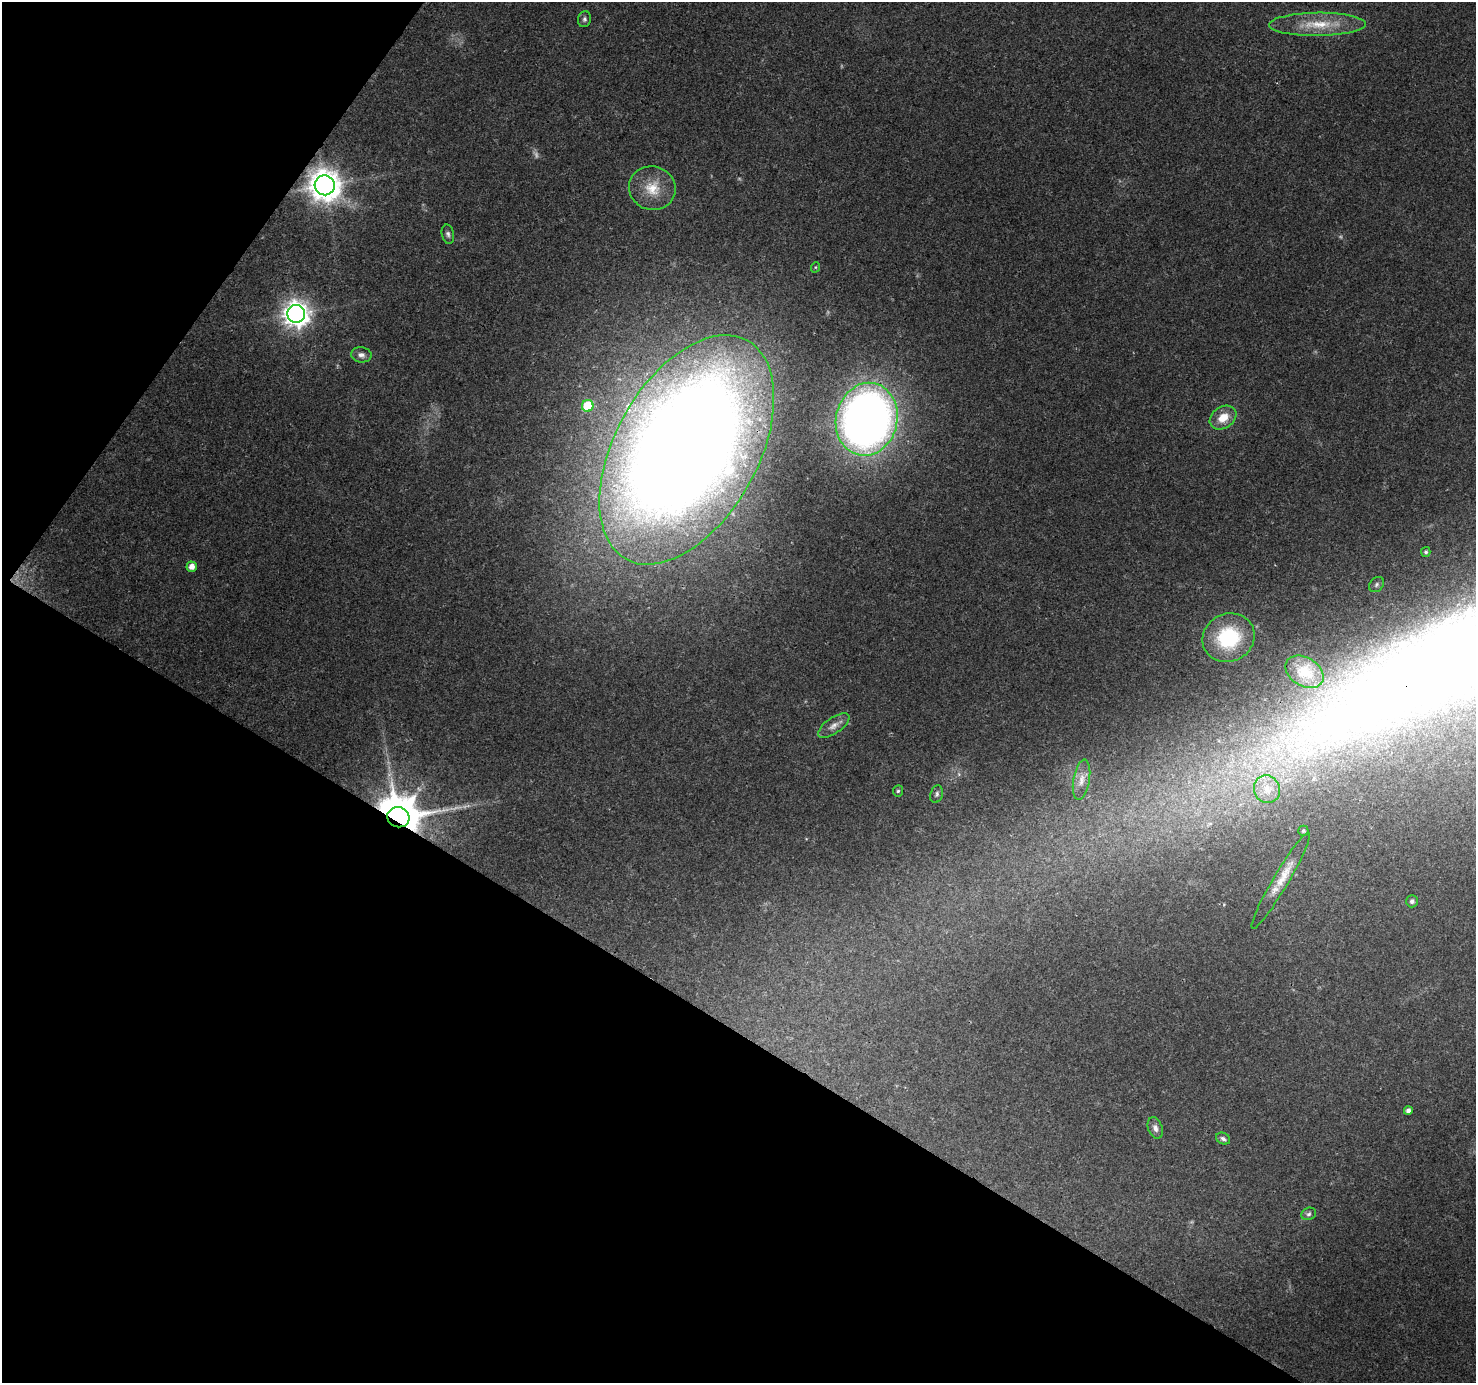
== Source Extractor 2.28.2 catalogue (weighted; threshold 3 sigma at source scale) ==
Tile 9 of 4 x 4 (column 1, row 3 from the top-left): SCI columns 2-1475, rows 1571-2951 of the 5905 x 5969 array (HDU 1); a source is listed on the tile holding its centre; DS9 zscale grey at full resolution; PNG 1478 x 1385 px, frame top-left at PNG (2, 2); each listed source drawn as its Kron ellipse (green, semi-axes under 4 px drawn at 4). Shown black and unused: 32% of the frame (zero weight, under 3 of 4 exposures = <1% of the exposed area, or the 3 px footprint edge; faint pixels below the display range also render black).
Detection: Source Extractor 2.28.2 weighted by HDU 2 'WHT'; one run over the whole footprint, this tile lists its part. Background 0.0422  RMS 0.0038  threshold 0.0172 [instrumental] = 3 sigma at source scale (4.5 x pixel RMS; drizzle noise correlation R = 1.50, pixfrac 1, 0.0396/0.0396 arcsec/px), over >= 5 px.
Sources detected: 33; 3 too faint to see at this stretch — neither listed nor drawn; the other 30 listed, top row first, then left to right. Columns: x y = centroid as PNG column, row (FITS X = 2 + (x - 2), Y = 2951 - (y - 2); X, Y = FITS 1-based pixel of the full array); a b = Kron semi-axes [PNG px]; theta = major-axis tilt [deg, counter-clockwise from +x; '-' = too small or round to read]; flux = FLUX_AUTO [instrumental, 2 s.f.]
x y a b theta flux
584 19 8 6 78 1
1317 24 48 11 1 14
325 185 10 10 - 670
652 188 23 22 - 10
448 234 10 6 -78 1.1
816 267 5 3 - 0.38
296 314 9 9 - 400
361 355 10 7 -9 1.8
588 406 6 5 - 18
1223 418 14 10 34 6.9
867 419 37 30 77 340
687 450 125 71 61 1100
1426 552 5 4 - 0.84
192 567 5 5 - 3
1376 584 8 6 48 1
1228 638 26 24 26 29
1304 672 20 14 -31 5.7
834 726 18 8 34 2.8
1082 780 20 8 80 3.9
1267 789 14 13 - 5.4
898 791 5 5 - 0.66
937 794 9 6 74 1
398 817 11 10 - 1900
1303 831 5 5 - 0.7
1281 881 55 8 59 7.6
1412 901 6 6 - 1.1
1408 1110 4 4 - 1.5
1155 1128 11 7 -71 1.9
1223 1139 7 5 -26 1.1
1309 1214 8 6 23 1.1
Overlapping masked pixels (flux is a lower limit): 3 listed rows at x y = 325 185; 687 450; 398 817